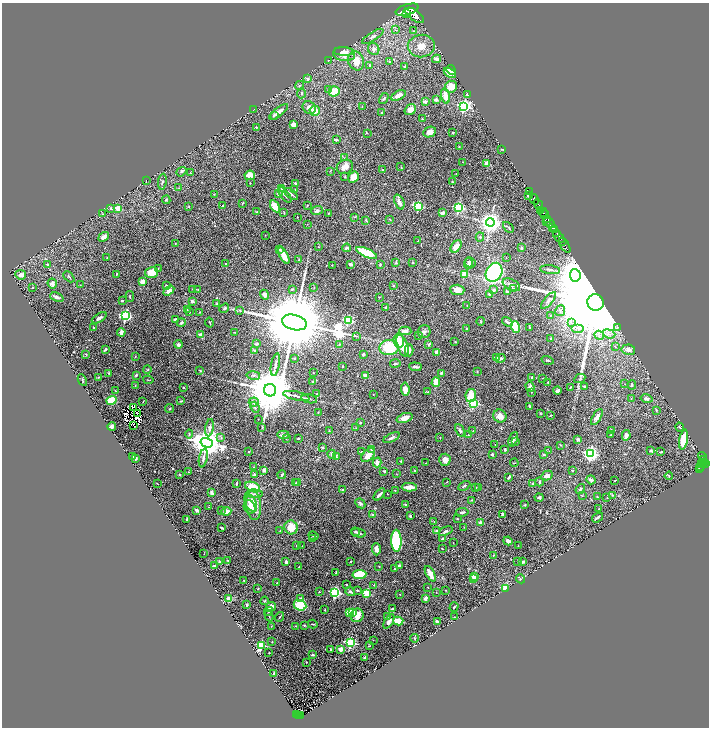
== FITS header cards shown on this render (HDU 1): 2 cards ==
NAXIS1  =                 1414
NAXIS2  =                 1451

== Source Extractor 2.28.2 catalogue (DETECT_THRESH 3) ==
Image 1414 x 1451 px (HDU 1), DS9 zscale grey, zoomed out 1/2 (1 PNG px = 2 x 2 image px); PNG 711 x 730 px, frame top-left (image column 2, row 1450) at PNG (2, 3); each listed source drawn as its Kron ellipse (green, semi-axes under 4 px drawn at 4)
Background 0.776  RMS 0.027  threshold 0.0806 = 3 sigma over >= 5 px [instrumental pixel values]
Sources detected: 545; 33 cannot appear on this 1/2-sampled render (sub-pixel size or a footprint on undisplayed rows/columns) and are neither listed nor drawn; of the other 512, the 500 brightest by FLUX_AUTO listed and drawn (12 fainter detections omitted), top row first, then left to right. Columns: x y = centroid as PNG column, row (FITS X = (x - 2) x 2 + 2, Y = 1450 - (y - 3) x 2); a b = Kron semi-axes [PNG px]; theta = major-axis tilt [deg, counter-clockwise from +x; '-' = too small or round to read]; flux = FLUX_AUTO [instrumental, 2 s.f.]
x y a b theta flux
407 10 12 5 17 12000
406 13 3 1 - 590
415 15 11 5 -36 10000
395 30 3 3 - 5.9
414 31 4 3 - 4.7
373 36 12 3 33 16
421 46 13 11 6 61
374 49 6 5 - 20
344 52 10 4 -2 34
344 54 11 7 -9 54
437 59 4 3 - 24
328 60 4 2 - 2.4
356 61 9 8 - 57
390 61 3 3 - 3.4
370 65 4 3 - 5.4
405 67 2 2 - 18
451 70 5 3 - 17
450 73 7 4 -30 44
308 79 2 2 - 28
300 85 4 3 - 6.5
451 87 6 5 - 72
328 90 4 3 - 8.1
334 91 5 5 - 100
301 93 5 3 - 6.9
467 94 2 2 - 16
398 96 8 3 27 37
445 96 7 3 -75 59
384 99 6 2 60 5.4
436 100 2 2 - 44
425 102 3 3 - 17
464 106 4 4 - 1100
362 107 2 2 - 1.7
309 108 7 6 - 34
254 109 4 2 - 3.2
410 110 6 5 - 38
315 111 5 5 - 54
279 112 11 3 38 27
382 113 3 2 - 5.5
274 115 4 3 - 6.7
422 119 2 2 - 6.2
293 125 3 3 - 44
256 127 2 2 - 3.2
430 132 6 5 - 32
367 133 2 2 - 2.1
453 133 2 2 - 3.9
336 140 2 2 - 26
459 147 3 2 - 3.3
502 149 4 2 - 2.7
345 158 4 2 - 2.8
463 162 2 1 - 2.5
487 163 3 3 - 33
345 167 8 7 - 34
401 167 2 2 - 2.7
383 170 2 2 - 2.5
330 171 3 2 - 2.7
181 172 5 4 - 7.2
191 173 2 2 - 2.2
456 174 2 2 - 2.2
250 175 5 4 - 49
345 177 3 3 - 4.3
353 177 6 4 60 57
146 181 4 1 - 1.5
162 182 8 3 83 7.1
452 182 2 2 - 5.3
250 183 2 2 - 1.9
295 183 2 2 - 16
179 188 4 2 - 3.4
281 189 3 3 - 9.6
295 189 3 2 - 2.8
530 191 2 1 - 49
214 194 2 2 - 2.5
279 194 3 2 - 25
291 194 8 2 -39 11
285 195 9 3 -52 11
528 195 3 3 - 11
534 199 5 2 - 2700
166 200 4 3 - 4.5
399 202 8 4 -68 18
243 203 3 2 - 3.6
538 204 6 2 -49 1900
307 205 3 2 - 2.9
223 206 3 2 - 4.2
275 206 6 4 -58 95
418 206 3 3 - 440
188 207 4 3 - 3.3
111 208 4 3 - 7.7
118 208 2 2 - 140
459 208 3 3 - 660
541 210 3 2 - 570
317 211 6 4 19 12
257 212 4 3 - 4.2
284 212 3 2 - 3.4
543 212 4 2 - 310
328 213 2 2 - 4
442 213 3 3 - 19
103 214 3 2 - 2.1
545 215 3 3 - 590
297 217 2 2 - 3.8
354 217 2 2 - 2.6
548 219 3 2 - 690
366 220 3 2 - 9.7
390 220 2 2 - 1.7
547 221 2 1 - 320
490 222 4 4 - 4100
549 223 7 3 -42 1100
307 224 2 2 - 2.4
508 227 6 2 -45 5.4
553 227 3 2 - 2500
554 230 2 2 - 810
557 233 2 2 - 770
265 235 2 2 - 1.6
104 237 6 3 39 21
480 237 4 4 - 6.8
559 237 7 2 -47 2300
418 241 2 1 - 1.5
562 242 2 2 - 450
175 244 3 2 - 4.3
565 245 8 2 -59 380
456 246 7 4 53 42
318 247 2 1 - 2
347 248 4 3 - 17
521 248 4 3 - 7.6
279 249 4 3 - 8.3
367 253 11 4 -24 200
284 256 9 3 -62 65
107 258 2 2 - 1.7
506 258 2 2 - 2.7
299 260 3 2 - 6.7
413 262 3 3 - 4.3
396 263 4 3 - 7.6
470 263 5 5 - 18
226 264 2 2 - 7.5
351 264 4 2 - 19
380 264 3 3 - 5.2
468 264 5 3 - 14
47 265 4 3 - 8.4
332 265 2 2 - 1.5
158 268 3 2 - 2.9
550 270 10 3 -7 12
152 272 6 5 - 70
494 272 10 8 62 530
116 274 3 2 - 4.1
464 274 3 3 - 56
21 275 5 4 - 17
575 275 6 5 - 18000
69 277 6 3 -44 7.1
142 281 3 3 - 48
52 284 5 4 - 15
80 285 2 1 - 1.6
511 285 9 5 -27 19
166 286 3 3 - 5.6
393 286 3 3 - 4.8
33 287 2 2 - 2.6
314 287 3 2 - 2
513 288 3 2 - 2.4
192 289 2 1 - 1.5
198 290 3 2 - 5
292 290 3 3 - 7
457 290 7 5 -4 41
494 290 3 3 - 12
169 291 6 4 33 27
507 292 3 2 - 7.8
489 294 3 3 - 6.6
265 295 5 4 - 21
130 296 5 2 - 3.9
57 297 7 3 -22 17
379 297 3 2 - 2.3
548 300 10 4 49 18
122 301 2 2 - 11
192 301 3 3 - 17
595 302 8 8 - 220000
216 303 3 3 - 4.1
467 306 2 1 - 2
386 307 3 2 - 6.7
224 308 5 3 - 8.3
187 310 3 2 - 2.7
240 310 4 2 - 3.3
560 311 5 5 - 15
189 312 4 2 - 2.9
200 312 2 2 - 3.7
551 315 3 3 - 4
126 316 4 3 - 650
99 318 8 3 30 12
175 320 3 2 - 12
348 320 3 3 - 400
481 321 4 2 - 3.7
181 322 4 3 - 10
209 322 5 2 - 3.6
294 322 12 7 -15 100000
507 322 6 3 -37 13
571 323 4 2 - 4.8
515 327 6 4 -76 150
530 327 3 2 - 4.2
617 327 4 2 - 4.2
94 328 2 1 - 3.4
578 328 6 1 0 5.9
467 329 3 3 - 3.9
405 331 6 3 -1 24
121 332 4 3 - 19
234 332 3 1 - 2.2
424 332 6 6 - 14
200 334 3 3 - 16
609 334 6 3 -20 14
599 335 5 3 - 9.6
357 336 3 2 - 3.1
418 336 2 2 - 2.3
550 338 2 2 - 3.7
399 341 7 5 -86 66
455 342 3 2 - 3
178 344 4 4 - 11
257 344 4 2 - 8.1
339 344 3 2 - 3.5
429 344 3 2 - 12
403 346 11 5 -69 90
615 346 3 2 - 5.2
389 347 9 7 3 190
105 350 4 2 - 8.5
255 350 3 3 - 7.3
409 350 6 4 -87 18
628 350 7 5 -9 26
437 352 4 3 - 28
86 354 3 2 - 3.6
363 354 2 2 - 14
135 357 3 2 - 2.1
496 358 3 2 - 35
500 358 5 4 - 10
294 359 2 2 - 2.6
548 360 6 2 -16 5.4
395 363 5 3 - 6.1
275 365 11 3 79 15
343 366 2 2 - 4.3
415 367 6 2 -4 9.7
147 370 4 3 - 4.5
200 370 4 2 - 4.7
477 372 4 2 - 3
108 373 3 2 - 3.3
313 373 2 1 - 2.1
441 373 3 2 - 8.9
136 375 3 2 - 8.9
253 375 7 4 -10 13
365 375 4 3 - 23
99 377 3 3 - 3.1
532 378 3 3 - 6.6
543 378 2 2 - 2.8
580 379 6 2 27 6
82 380 6 3 -62 5.8
148 380 5 2 - 3
313 381 4 3 - 6.4
436 382 5 3 - 110
548 382 2 2 - 4
625 384 2 1 - 1.6
135 385 2 2 - 3.1
632 385 5 3 - 6.9
585 386 3 2 - 9.1
183 387 2 2 - 3.1
530 387 5 4 - 14
570 387 2 1 - 2.2
405 389 7 4 -84 33
270 390 6 6 - 38000
115 391 3 3 - 3.1
557 391 4 3 - 14
427 392 3 2 - 2.3
531 392 2 2 - 7.4
317 394 2 2 - 3.6
373 394 2 1 - 1.5
471 395 6 5 - 67
296 396 13 3 -13 19
631 398 3 2 - 2.7
309 399 8 2 -12 6.9
646 399 6 4 -13 17
112 400 5 4 - 180
143 401 3 2 - 2.3
181 401 3 2 - 3.7
254 402 5 4 - 16
474 403 3 3 - 440
133 407 2 1 - 3.1
255 407 6 3 -68 9.2
530 407 3 2 - 8.8
170 409 4 2 - 4.4
656 410 4 2 - 4.9
318 412 3 2 - 2.4
540 413 3 2 - 3.2
137 414 2 1 - 4.5
551 415 4 2 - 2.9
500 416 7 6 - 35
597 417 9 4 60 24
404 418 8 4 19 40
258 419 2 1 - 2.3
360 423 2 2 - 4.9
112 426 4 3 - 16
133 426 2 1 - 3.6
680 427 4 2 - 5.4
210 428 9 4 81 14
262 428 3 3 - 3.1
356 428 3 2 - 2.2
460 430 6 3 -65 9.3
611 430 3 2 - 8
329 431 2 2 - 1.8
473 431 2 1 - 1.6
189 434 4 2 - 3.8
283 435 6 3 -3 14
468 435 2 2 - 6.1
611 435 3 2 - 3
626 435 5 3 - 21
221 438 4 3 - 6.6
298 438 3 2 - 6.9
391 438 9 3 27 11
440 438 2 2 - 2.3
286 439 3 2 - 2.4
513 439 7 3 68 13
578 439 2 2 - 44
684 440 10 4 79 130
515 442 3 2 - 2.9
207 443 6 4 -17 10000
495 444 2 1 - 1.5
561 445 2 2 - 2.2
322 447 2 2 - 5.9
371 449 3 3 - 5.9
505 449 3 2 - 9.9
549 451 2 2 - 1.6
651 451 2 2 - 36
249 452 3 2 - 2.7
362 452 2 2 - 13
661 452 3 2 - 5.2
332 454 4 3 - 13
492 454 3 3 - 9.8
544 454 2 2 - 13
590 454 4 4 - 1600
368 455 8 5 48 42
133 456 2 2 - 5.9
336 456 4 2 - 4.8
702 456 4 2 - 220
135 458 3 3 - 7.5
203 458 9 3 79 12
704 459 2 2 - 210
445 460 6 5 - 27
401 461 2 2 - 5
377 462 5 4 - 22
425 463 3 2 - 1.8
514 463 4 2 - 2.4
701 463 2 1 - 68
704 463 3 2 - 770
706 464 2 2 - 500
702 465 3 1 - 200
253 467 2 1 - 1.6
701 467 3 1 - 64
699 468 2 1 - 36
264 470 3 3 - 14
384 471 4 3 - 6.4
415 471 3 2 - 3.2
572 471 2 2 - 4.6
188 472 3 2 - 3.3
179 474 2 2 - 17
254 474 3 2 - 7.9
396 474 2 2 - 1.6
282 475 4 3 - 7.7
547 476 6 4 30 25
669 476 4 3 - 4.6
509 477 3 2 - 11
591 480 5 3 - 15
615 480 2 1 - 3
298 482 3 2 - 2.5
447 482 3 2 - 2.5
539 482 4 2 - 5.6
157 483 2 1 - 1.7
236 483 3 2 - 4.4
296 483 4 2 - 5.7
533 483 2 2 - 7.6
464 486 6 3 28 9.9
253 487 8 5 -20 110
409 487 7 3 1 40
478 487 3 3 - 3.5
476 488 2 1 - 1.5
580 489 5 3 - 6.8
343 490 3 2 - 12
395 490 2 2 - 2
211 492 4 3 - 14
254 494 8 2 -1 8.3
379 494 7 2 47 14
387 494 2 2 - 3.6
613 495 3 2 - 3.2
582 496 3 2 - 2.9
539 497 4 3 - 10
597 497 3 2 - 3.1
607 498 2 1 - 1.6
471 500 3 3 - 4.3
251 503 9 5 -64 38
360 503 5 4 - 12
254 505 15 7 -84 84
406 505 3 2 - 4.4
525 505 3 2 - 4.3
208 507 3 2 - 2.3
250 507 7 5 -62 28
599 509 3 1 - 1.6
196 510 4 2 - 11
221 511 3 2 - 3.3
226 511 5 4 - 39
462 512 6 3 10 13
373 514 4 3 - 7.6
503 514 3 3 - 12
410 516 2 2 - 6
597 517 6 2 36 12
187 519 3 2 - 7.2
457 519 3 2 - 4.5
434 522 3 2 - 1.8
480 522 2 2 - 42
291 527 7 6 - 75
464 527 2 2 - 1.8
222 528 4 2 - 8
280 530 2 2 - 1.7
437 530 4 2 - 7.7
445 531 7 3 23 9.1
355 532 4 2 - 5.7
359 533 7 3 -13 11
314 536 5 3 - 12
313 538 2 1 - 1.8
443 539 3 2 - 14
396 541 11 5 -89 540
508 541 4 3 - 31
453 543 2 1 - 1.7
297 546 3 3 - 2.8
302 546 3 2 - 2
518 546 2 1 - 2.4
442 548 2 2 - 4
376 549 6 4 -87 24
204 553 3 1 - 1.7
494 555 2 2 - 2.8
228 560 2 2 - 3.8
350 561 2 2 - 9.3
517 561 2 2 - 2.3
220 562 4 3 - 7.8
286 562 3 2 - 10
523 562 4 2 - 6.7
399 565 3 3 - 8.3
214 566 2 2 - 6.3
379 566 3 2 - 1.6
299 567 2 2 - 5.3
394 569 2 2 - 4.7
336 573 4 2 - 5.7
430 574 8 3 -63 46
359 575 7 4 7 180
474 576 2 2 - 84
473 578 2 2 - 16
520 579 4 2 - 4.6
244 580 2 2 - 3.4
277 583 2 2 - 5.1
346 585 2 2 - 4.9
374 585 2 1 - 3.7
428 587 2 2 - 2.4
258 588 2 2 - 3.9
506 588 3 2 - 330
357 590 2 2 - 6.2
446 590 2 2 - 2
319 592 2 2 - 3.5
335 592 4 3 - 790
350 592 5 3 - 14
436 592 2 2 - 1.5
367 593 3 3 - 230
400 594 2 1 - 1.9
425 598 3 2 - 25
229 599 2 2 - 140
301 599 2 2 - 31
265 601 4 2 - 3.5
247 605 3 2 - 5.7
300 605 6 5 - 200
271 606 5 3 - 33
454 607 5 2 - 4.7
392 609 4 2 - 15
325 610 2 2 - 7.6
269 611 4 3 - 9.2
349 612 3 3 - 130
352 612 3 3 - 27
357 615 7 6 - 77
269 616 5 3 - 5.2
388 616 3 2 - 3.6
280 617 5 2 - 3.9
454 617 3 2 - 3.2
389 621 8 3 59 23
398 621 5 3 - 95
437 622 3 2 - 13
313 624 5 2 - 3.5
304 625 2 2 - 3.4
271 626 3 2 - 3.3
295 626 2 1 - 1.7
414 638 4 2 - 3.6
373 640 2 1 - 1.6
272 642 2 1 - 2.3
350 642 3 3 - 520
261 645 4 3 - 340
369 646 3 2 - 2.2
331 649 3 2 - 4
340 649 3 2 - 91
269 653 2 2 - 5.8
313 655 3 2 - 6.8
365 658 3 2 - 10
306 662 2 2 - 4.7
274 673 2 2 - 4.7
296 715 4 2 - 170
299 715 2 2 - 120
301 716 2 2 - 82
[12 fainter detections neither listed nor drawn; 33 sub-pixel or undisplayed-footprint detections neither listed nor drawn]